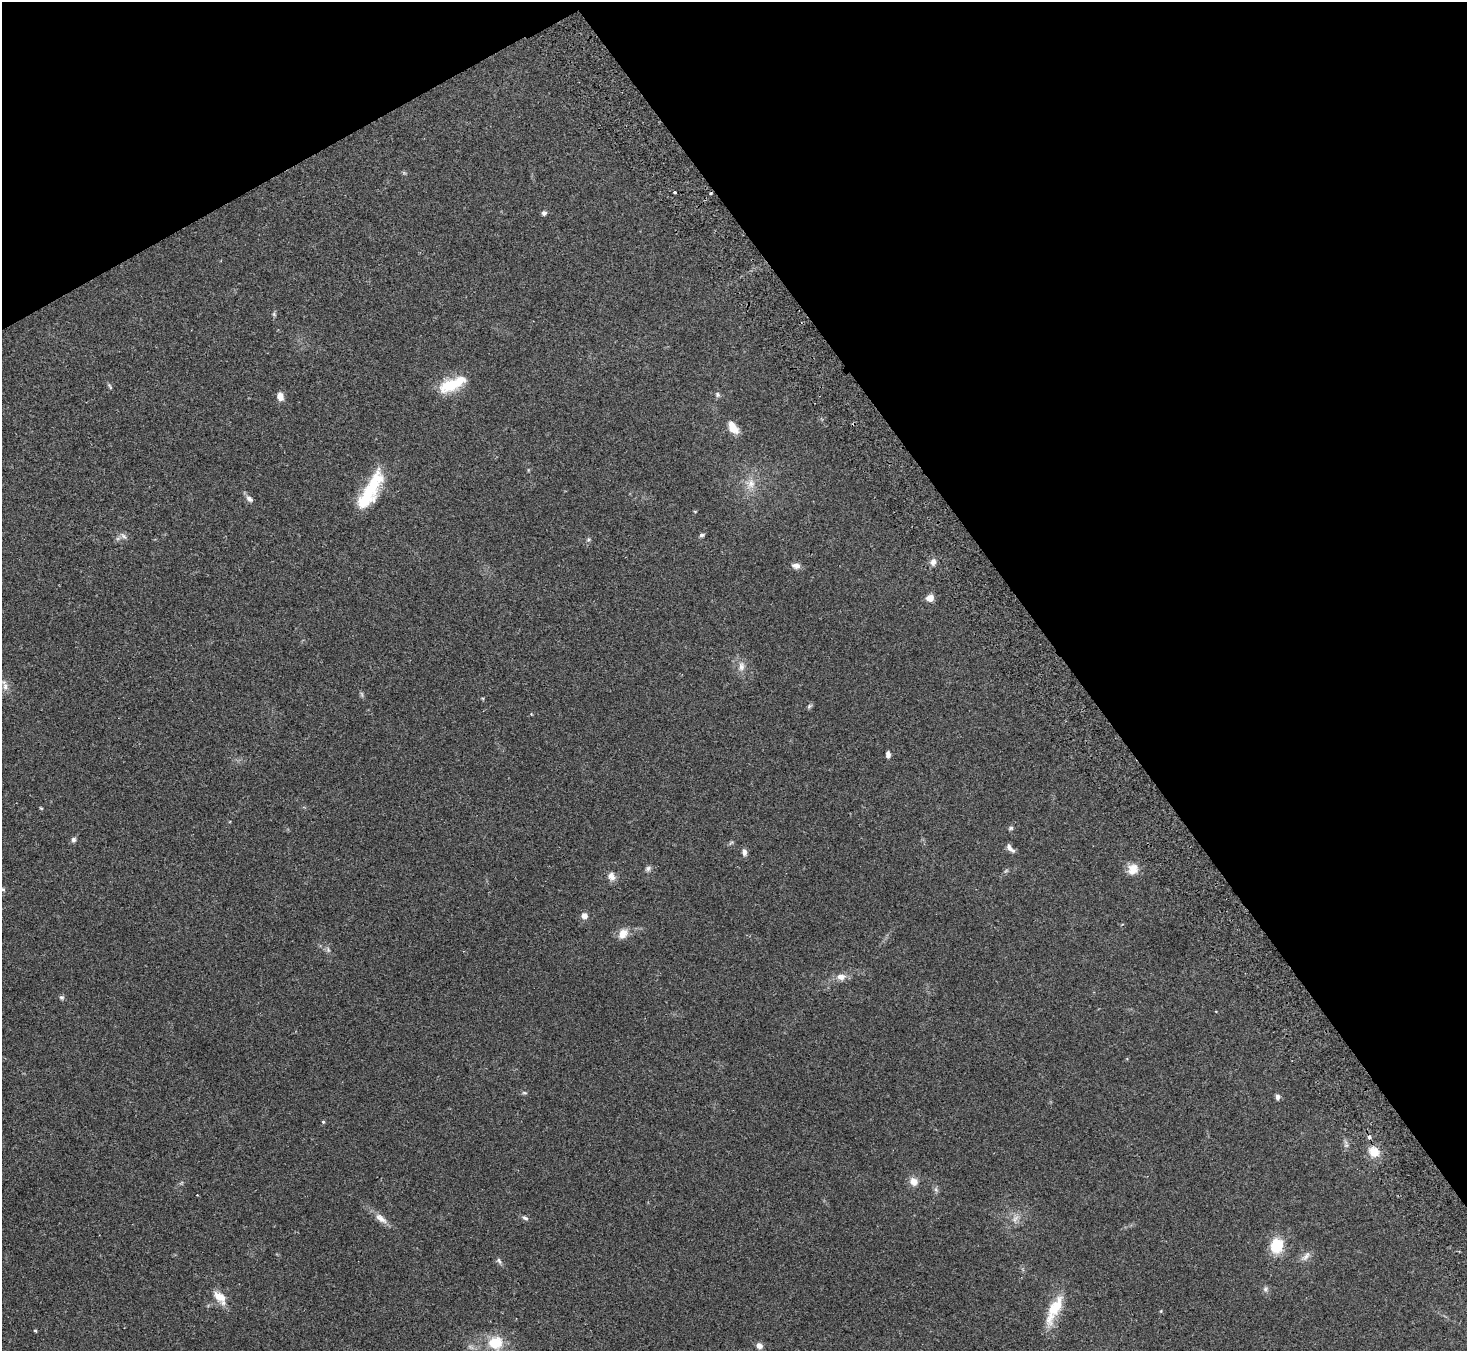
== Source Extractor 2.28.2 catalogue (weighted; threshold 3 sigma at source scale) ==
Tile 3 of 4 x 4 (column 3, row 1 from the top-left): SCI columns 2979-4443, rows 4243-5591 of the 5960 x 5922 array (HDU 1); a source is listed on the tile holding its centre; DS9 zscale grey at full resolution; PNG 1469 x 1353 px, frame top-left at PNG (2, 2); no overlay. Shown black and unused: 32% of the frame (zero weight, under 2 of 3 exposures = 3% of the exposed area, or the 3 px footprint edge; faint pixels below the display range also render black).
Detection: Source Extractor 2.28.2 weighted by HDU 2 'WHT'; one run over the whole footprint, this tile lists its part. Background 0.0842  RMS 0.0075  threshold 0.0337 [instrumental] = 3 sigma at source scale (4.5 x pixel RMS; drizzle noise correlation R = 1.50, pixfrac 1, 0.05/0.05 arcsec/px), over >= 5 px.
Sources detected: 66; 4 too faint to see at this stretch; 1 cosmic-ray / hot-pixel residue — not listed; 1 inside a brighter listed object's ellipse — not listed separately; the other 60 listed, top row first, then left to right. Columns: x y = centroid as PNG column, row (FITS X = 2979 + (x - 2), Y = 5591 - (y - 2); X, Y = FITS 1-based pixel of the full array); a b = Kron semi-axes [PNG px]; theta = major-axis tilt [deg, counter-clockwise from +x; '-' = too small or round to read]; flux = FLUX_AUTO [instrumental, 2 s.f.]
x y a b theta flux
675 192 3 3 - 1.8
544 213 6 6 - 1.8
452 384 34 13 24 25
110 386 11 4 -57 1.2
717 394 8 6 -48 1.7
280 396 9 7 -73 5.4
733 428 14 8 -57 9.9
751 484 16 11 68 8.7
370 490 43 16 61 40
249 499 10 6 -40 3.2
695 511 5 3 - 0.57
702 535 6 5 - 1.6
123 536 13 6 -42 2.8
588 540 6 4 44 1.1
933 562 9 7 76 3.8
796 566 10 7 -8 4
930 598 9 8 - 5.1
741 666 15 9 86 5.3
5 685 20 7 -70 4.9
483 699 4 4 - 0.69
809 706 8 5 28 1.3
888 754 7 4 -89 3.2
41 808 5 3 - 0.7
1011 828 7 5 17 1.3
73 840 6 5 - 2.2
731 843 8 3 44 1
1010 848 13 6 -48 3.5
744 852 10 6 -77 2.9
648 869 8 6 32 2.1
1133 869 15 13 60 9
1006 871 7 4 37 1.1
611 876 11 9 -59 4.6
3 889 6 5 - 1
584 916 6 6 - 5.2
623 934 13 10 50 7.7
328 950 6 5 - 1.5
841 977 11 8 1 5.8
61 997 7 6 - 1.5
524 1093 8 4 -8 1.1
1277 1097 8 5 90 2.4
323 1122 5 4 - 1
1369 1137 4 3 - 3.9
1346 1145 7 6 - 1.9
1374 1152 13 11 -49 11
914 1181 10 9 - 6.2
936 1189 8 5 -71 1.8
197 1195 2 2 - 0.4
381 1218 20 9 -38 6.3
525 1218 9 5 -30 1.9
1015 1219 14 7 50 4.8
1277 1246 15 12 79 23
1306 1256 17 7 44 4.2
499 1261 10 6 -47 2
1265 1289 9 7 80 2.2
220 1297 21 10 -48 10
1054 1309 40 12 63 22
1161 1311 5 3 - 0.64
35 1331 4 3 - 0.88
496 1343 15 13 10 20
759 1346 7 6 - 3.6